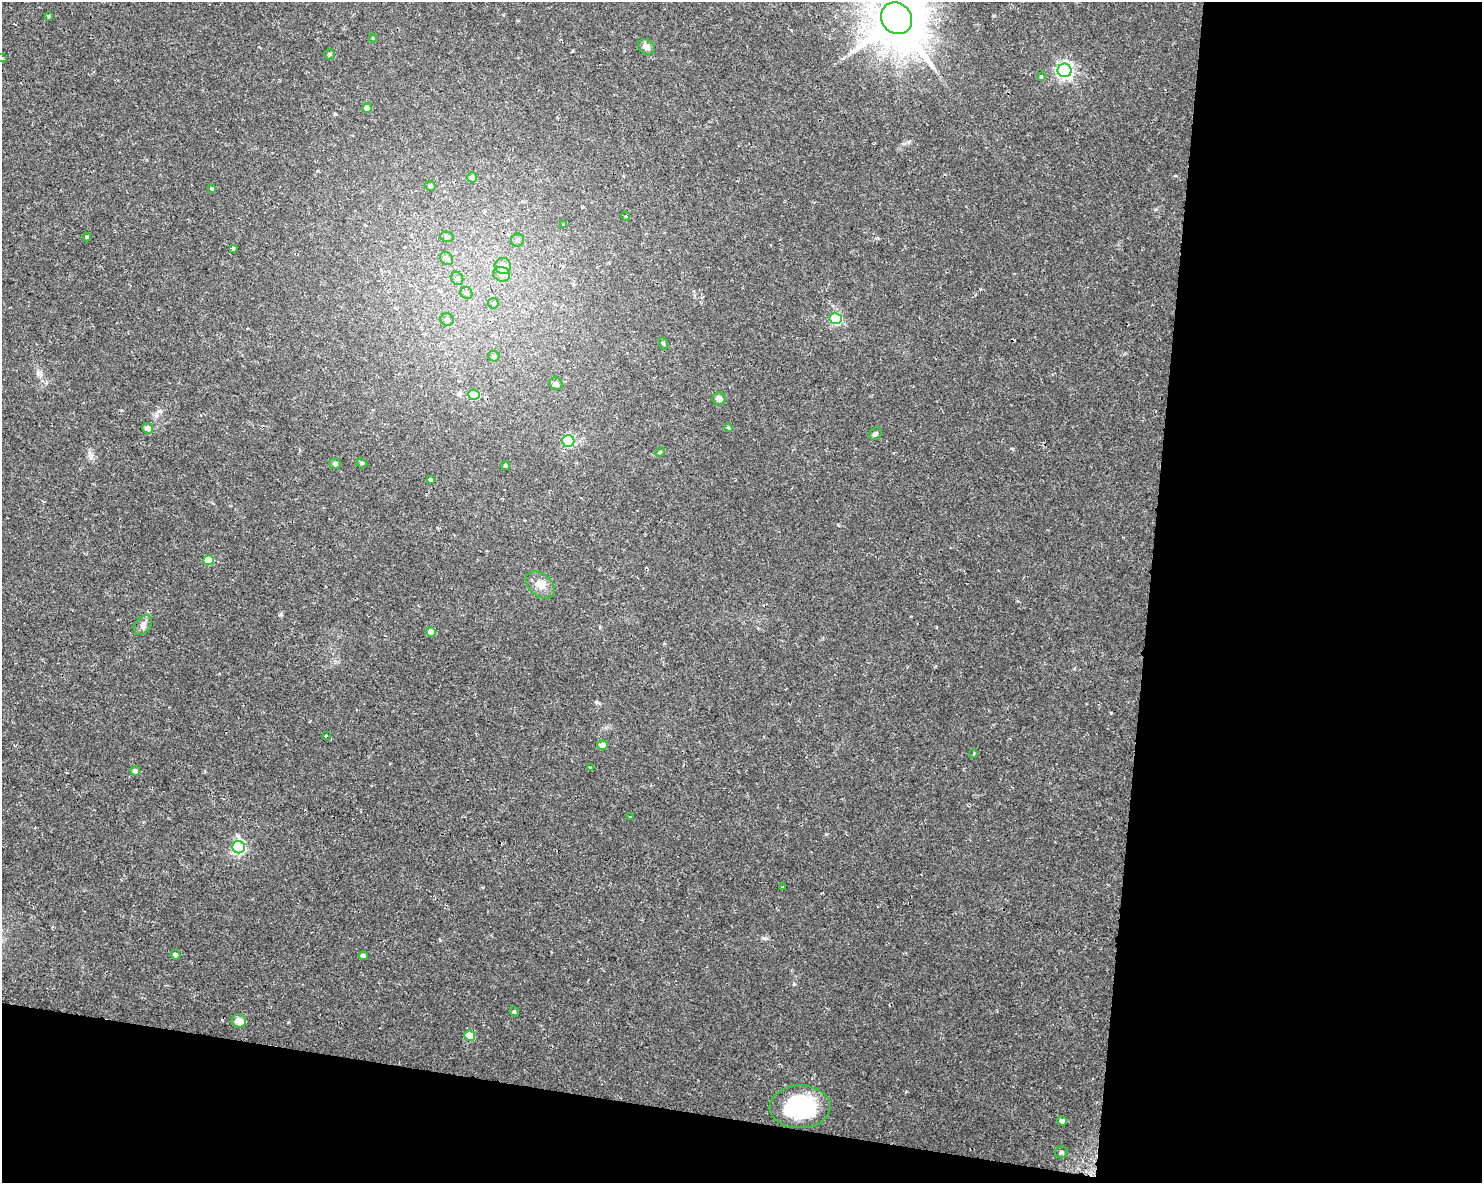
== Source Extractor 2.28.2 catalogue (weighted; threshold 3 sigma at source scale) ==
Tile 12 of 3 x 4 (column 3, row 4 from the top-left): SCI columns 3249-4728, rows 1-1181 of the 4958 x 4735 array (HDU 1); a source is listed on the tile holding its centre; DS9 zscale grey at full resolution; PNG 1484 x 1185 px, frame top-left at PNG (2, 2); each listed source drawn as its Kron ellipse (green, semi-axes under 4 px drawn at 4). Shown black and unused: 28% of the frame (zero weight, under 2 of 3 exposures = <1% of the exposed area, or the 3 px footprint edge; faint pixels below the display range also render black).
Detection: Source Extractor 2.28.2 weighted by HDU 2 'WHT'; one run over the whole footprint, this tile lists its part. Background 0.0302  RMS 0.0033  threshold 0.0149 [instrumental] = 3 sigma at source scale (4.5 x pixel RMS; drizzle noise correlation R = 1.50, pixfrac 1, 0.0396/0.0396 arcsec/px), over >= 5 px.
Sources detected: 61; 1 cosmic-ray / hot-pixel residue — neither listed nor drawn; the other 60 listed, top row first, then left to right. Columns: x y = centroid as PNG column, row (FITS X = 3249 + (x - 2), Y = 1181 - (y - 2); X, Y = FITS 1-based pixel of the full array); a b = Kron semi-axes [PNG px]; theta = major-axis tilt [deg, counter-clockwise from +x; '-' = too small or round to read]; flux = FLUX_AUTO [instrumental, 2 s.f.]
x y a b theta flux
49 17 3 2 - 0.43
897 18 16 15 - 2200
373 38 4 4 - 0.3
646 47 9 7 -34 1.7
330 54 6 5 - 0.49
2 58 3 3 - 0.37
1065 70 7 6 - 110
1041 76 3 3 - 1.3
367 108 4 4 - 3.5
472 177 5 5 - 1.4
430 186 5 5 - 1
212 188 3 3 - 1
625 216 4 3 - 0.28
564 225 4 4 - 0.31
87 237 4 3 - 0.56
447 237 7 5 -12 0.67
518 240 6 6 - 0.86
233 248 3 3 - 1.6
446 258 7 6 - 0.91
503 266 8 8 - 3
502 274 8 7 - 1.7
457 278 7 5 -60 0.75
466 293 6 5 - 0.76
493 303 5 5 - 0.58
836 319 6 5 - 27
447 320 6 6 - 1
663 344 6 4 -70 0.45
494 356 5 5 - 0.64
556 384 7 6 - 1.1
474 395 6 5 - 13
719 399 6 6 - 1.7
148 428 5 5 - 2.2
728 428 4 3 - 0.78
875 434 7 6 - 0.72
568 441 6 5 - 26
660 452 5 4 - 0.45
362 463 6 4 -28 0.51
335 464 5 5 - 1
506 466 5 4 - 0.53
431 479 4 3 - 0.84
208 560 5 5 - 6.3
540 585 16 11 -40 3.1
143 625 11 7 53 1.6
431 632 5 4 - 3
326 736 3 3 - 0.79
602 745 5 5 - 2.2
974 754 3 3 - 0.47
591 768 4 3 - 1.4
135 771 5 4 - 1.9
630 817 3 2 - 0.29
239 847 6 6 - 51
783 886 3 2 - 0.32
175 955 5 4 - 0.85
363 956 4 4 - 1.6
514 1012 5 4 - 0.49
239 1021 7 7 - 2.7
470 1036 5 5 - 7.6
800 1107 30 21 1 32
1062 1121 5 4 - 0.93
1061 1152 6 6 - 0.79
Isophote crosses this tile's border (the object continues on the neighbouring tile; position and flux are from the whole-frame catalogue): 2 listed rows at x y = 897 18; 2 58
Unlisted compact peaks at least as high as the median listed source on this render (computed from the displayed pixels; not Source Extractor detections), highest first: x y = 160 411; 596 702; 281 614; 764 938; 794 984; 826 834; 440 940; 91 458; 908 142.